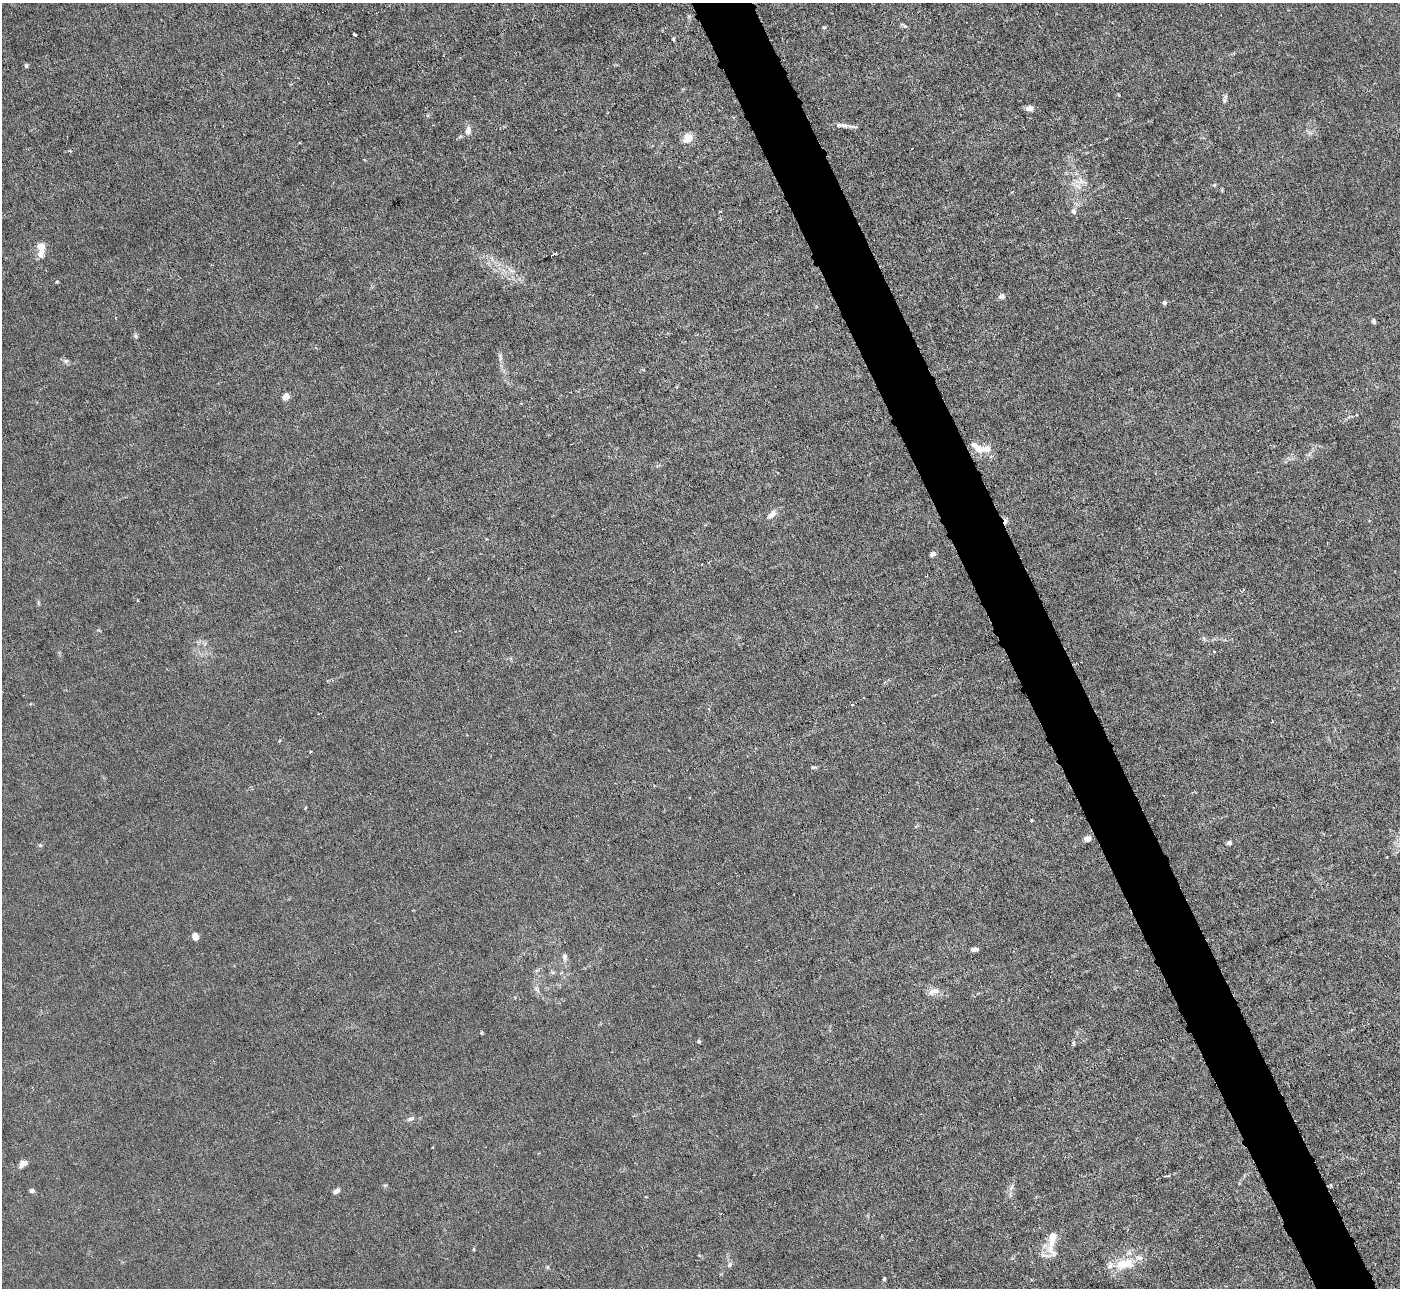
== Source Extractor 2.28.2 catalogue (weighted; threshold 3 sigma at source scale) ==
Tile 6 of 4 x 4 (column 2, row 2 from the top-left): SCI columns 1399-2796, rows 2857-4142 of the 5593 x 5578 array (HDU 1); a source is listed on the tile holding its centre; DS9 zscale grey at full resolution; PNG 1402 x 1290 px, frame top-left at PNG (2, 3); no overlay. Shown black and unused: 4% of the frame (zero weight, under 3 of 6 exposures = <1% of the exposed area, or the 3 px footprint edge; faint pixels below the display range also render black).
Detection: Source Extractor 2.28.2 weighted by HDU 2 'WHT'; one run over the whole footprint, this tile lists its part. Background 0.0215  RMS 0.0027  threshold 0.0112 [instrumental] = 3 sigma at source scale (4.09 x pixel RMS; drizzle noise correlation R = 1.36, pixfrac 0.8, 0.05/0.05 arcsec/px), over >= 5 px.
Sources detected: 65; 2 cosmic-ray / hot-pixel residue — not listed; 5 inside a brighter listed object's ellipse — not listed separately; the other 58 listed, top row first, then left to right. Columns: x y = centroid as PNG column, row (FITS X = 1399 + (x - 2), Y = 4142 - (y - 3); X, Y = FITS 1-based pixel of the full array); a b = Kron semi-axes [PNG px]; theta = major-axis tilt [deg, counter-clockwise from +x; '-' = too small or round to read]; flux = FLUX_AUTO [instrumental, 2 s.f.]
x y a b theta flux
905 26 5 4 - 0.39
824 27 6 3 1 0.29
355 34 4 3 - 0.59
673 39 5 3 - 0.32
26 66 5 4 - 0.41
291 84 5 3 - 0.21
1225 100 8 6 66 0.66
1029 108 10 7 6 1.2
844 125 27 4 -8 1.5
468 131 11 7 82 1.8
687 138 14 10 44 2.8
1080 181 22 11 -9 3.7
1214 185 5 5 - 0.35
1012 192 4 4 - 0.22
1074 211 7 6 - 0.79
42 247 14 11 -33 2.4
511 270 12 5 -28 1.2
57 282 4 4 - 0.41
1002 296 7 6 - 1
1165 303 5 4 - 0.74
1374 321 6 4 -77 0.63
135 336 7 5 -44 0.49
500 357 13 5 -77 0.95
66 361 8 6 1 0.72
286 397 5 4 - 5.1
1356 415 3 3 - 0.44
979 448 16 12 -25 3
772 514 14 7 43 1.6
932 554 6 4 34 0.96
38 603 7 4 -82 0.37
1214 651 3 2 - 0.18
852 704 3 3 - 0.36
310 752 4 2 - 0.22
813 767 8 4 -2 0.43
1031 820 5 3 - 0.22
1087 839 7 6 - 1.6
1229 843 5 5 - 0.87
40 845 5 4 - 0.33
195 936 6 5 - 2.3
974 949 9 4 3 0.87
565 957 10 7 88 0.94
537 989 12 6 -61 1.1
934 991 16 9 17 1.9
481 1033 4 4 - 0.27
699 1041 5 4 - 0.37
1073 1043 9 3 -90 0.41
411 1119 10 6 20 0.89
432 1147 2 2 - 0.21
23 1164 11 7 36 1.5
1011 1188 10 5 62 0.91
32 1191 5 4 - 0.84
336 1191 8 5 36 1
1052 1238 36 11 78 4.7
474 1249 5 3 - 0.26
1127 1263 30 16 22 7.2
729 1265 8 6 57 0.72
548 1267 6 4 89 0.33
884 1279 4 3 - 0.59